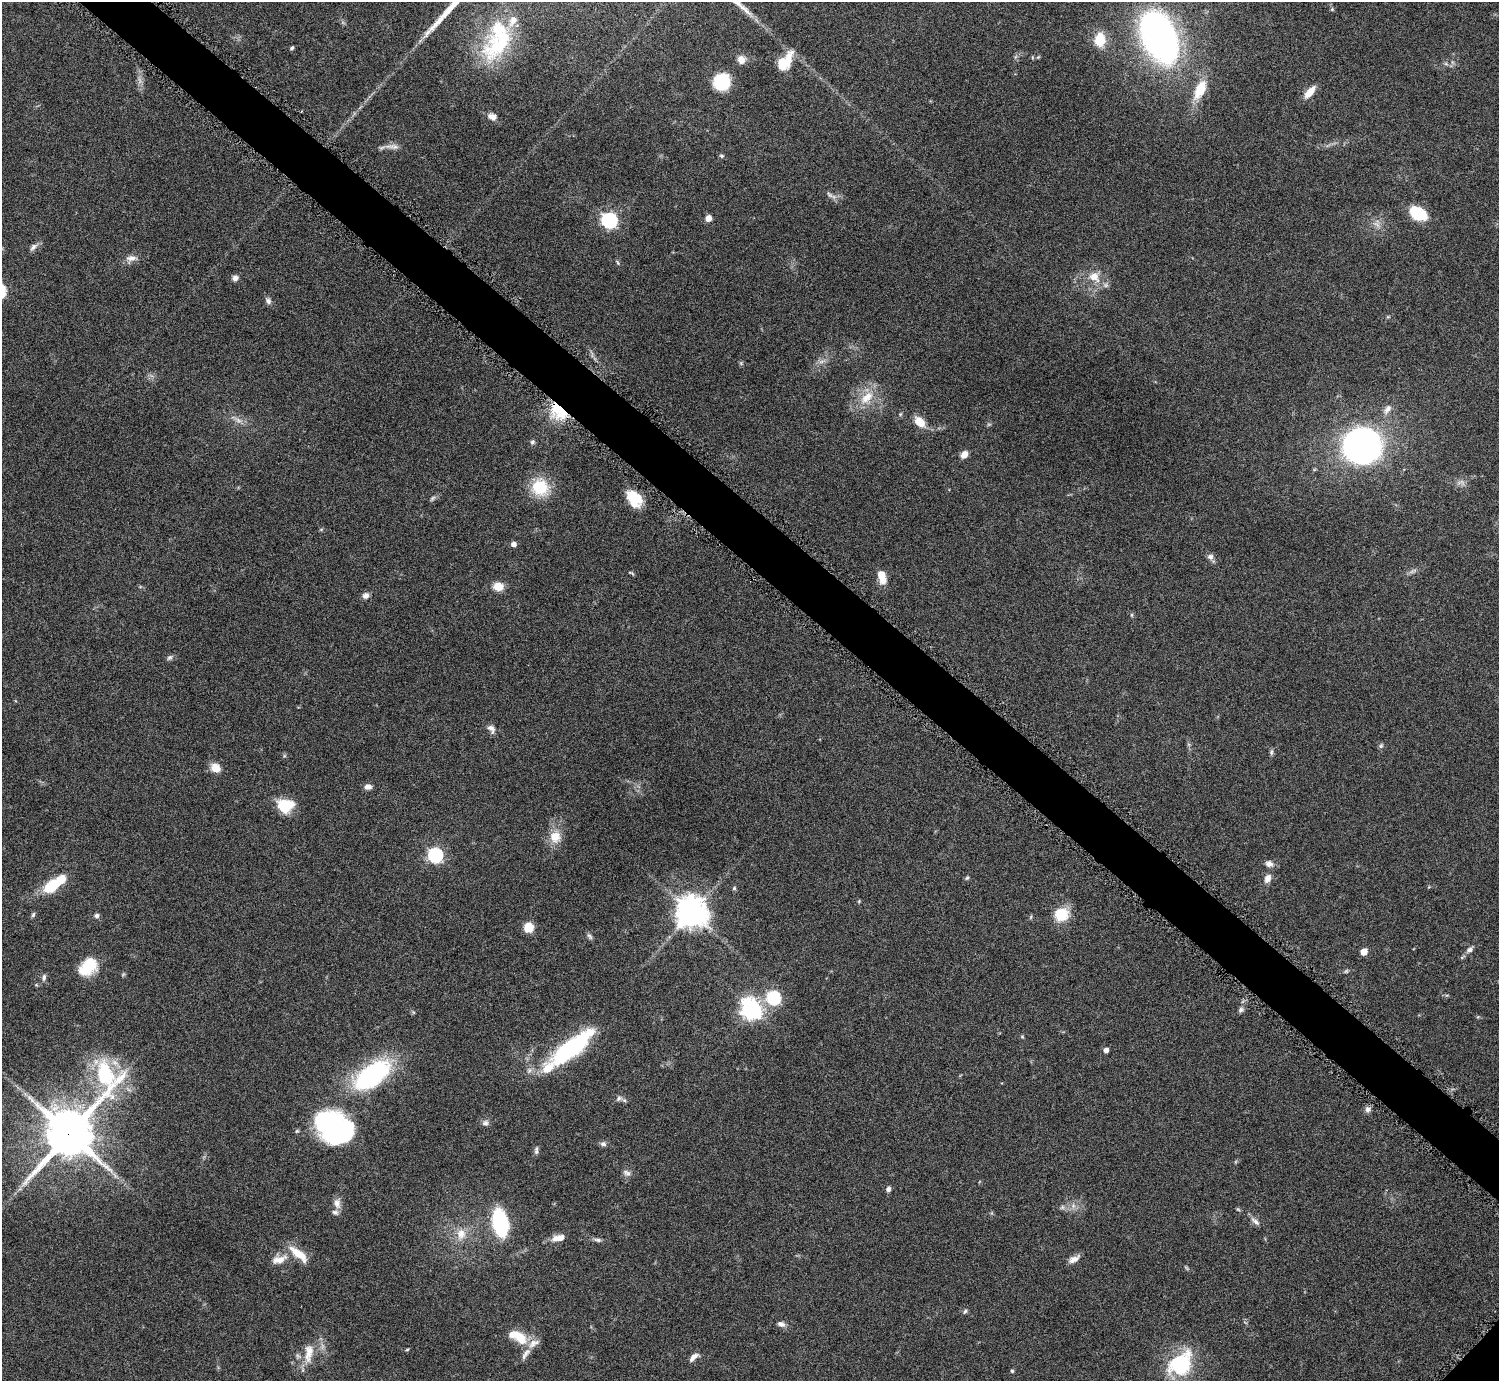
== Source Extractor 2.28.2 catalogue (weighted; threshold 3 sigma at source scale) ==
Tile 11 of 4 x 4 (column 3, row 3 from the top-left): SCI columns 3002-4498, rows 1553-2931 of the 6004 x 6005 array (HDU 1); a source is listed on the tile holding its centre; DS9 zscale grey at full resolution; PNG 1501 x 1383 px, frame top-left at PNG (2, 2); no overlay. Shown black and unused: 4% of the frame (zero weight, under 4 of 8 exposures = <1% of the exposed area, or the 3 px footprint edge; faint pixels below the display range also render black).
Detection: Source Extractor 2.28.2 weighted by HDU 2 'WHT'; one run over the whole footprint, this tile lists its part. Background 0.0788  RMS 0.0048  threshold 0.0195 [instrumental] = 3 sigma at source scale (4.09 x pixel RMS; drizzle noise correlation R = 1.36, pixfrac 0.8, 0.05/0.05 arcsec/px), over >= 5 px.
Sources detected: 114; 1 too faint to see at this stretch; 4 inside a brighter object's white glare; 1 long thin detection or spike segment (spike, bleed or trail) — not listed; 7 inside a brighter listed object's ellipse — not listed separately; the other 101 listed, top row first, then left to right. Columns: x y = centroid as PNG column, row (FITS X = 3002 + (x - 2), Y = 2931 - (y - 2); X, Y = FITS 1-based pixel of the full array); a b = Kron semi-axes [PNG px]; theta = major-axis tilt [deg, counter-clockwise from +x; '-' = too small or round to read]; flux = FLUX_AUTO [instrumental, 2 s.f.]
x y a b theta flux
1332 9 5 5 - 0.55
1159 37 38 23 -67 200
1100 39 15 12 81 8.6
501 42 61 31 46 38
292 48 5 4 - 0.77
741 60 10 9 - 3.1
784 63 21 10 53 13
722 82 12 12 - 26
1200 89 27 12 64 10
1310 92 17 7 50 4.8
492 116 10 8 -18 2.6
392 147 22 6 -2 2.7
721 156 7 5 -2 0.67
829 194 11 5 -45 1.2
1418 213 18 11 -26 15
708 218 7 6 - 2.6
609 220 7 7 - 98
33 247 12 6 46 1.7
131 258 15 8 3 2.7
618 263 7 3 -71 0.54
1094 277 17 13 -38 6.3
235 278 7 6 - 1.8
268 301 8 6 -48 1.5
741 363 6 5 - 0.64
867 397 23 12 44 8.8
1387 409 14 7 54 2.7
559 411 26 13 -48 14
238 420 10 5 -36 1.7
920 422 12 8 -42 7
532 442 7 6 - 0.88
1362 446 23 22 - 270
964 454 8 6 43 3.6
540 487 18 17 - 16
432 498 8 5 45 0.86
634 499 20 13 -51 9.6
513 544 5 5 - 2.1
1210 557 8 7 - 1.7
631 573 9 3 -30 0.56
882 577 13 7 -75 7.2
498 586 11 8 -8 6
366 596 9 7 34 1.8
1132 615 6 4 90 0.5
170 657 9 5 35 1
491 728 13 8 -51 2.1
1381 746 7 5 69 0.84
1271 752 8 4 82 0.87
215 768 12 10 -33 4.5
368 787 9 6 2 1.9
285 805 16 13 2 14
555 837 14 14 - 6.7
435 855 7 7 - 77
1269 864 10 8 -15 2.1
967 878 6 4 42 0.62
1268 878 12 8 63 2.7
52 886 18 9 35 19
734 888 5 4 - 0.6
691 912 10 10 - 630
33 915 7 5 72 0.8
1061 915 13 12 - 13
97 916 6 6 - 1.2
529 927 8 8 - 8.1
590 936 10 5 -45 0.99
1469 950 8 6 41 1.6
1364 951 5 5 - 5.4
88 967 22 15 44 14
44 977 10 6 69 1.2
773 998 6 6 - 59
751 1010 8 7 - 230
1241 1010 8 6 62 1.1
1022 1036 5 3 - 0.44
577 1045 42 17 51 34
1106 1050 5 4 - 2.1
372 1075 49 24 36 53
619 1098 9 6 40 1.4
1367 1109 8 7 - 1.7
485 1123 9 7 15 1.4
335 1128 33 27 -33 88
69 1133 28 15 56 1800
603 1144 8 6 -6 1.2
536 1150 11 5 85 1.1
627 1173 11 7 -18 1.6
888 1189 6 5 - 1.5
337 1203 15 9 -75 2.8
1062 1207 7 4 -72 0.78
1238 1209 6 4 -20 0.5
1255 1221 14 6 -37 2
500 1223 21 11 -80 46
461 1234 16 13 76 5.8
561 1238 10 8 17 2.8
597 1240 11 5 -9 1.3
298 1254 27 9 -39 7.7
1074 1259 15 7 28 2.7
279 1260 21 10 16 4.7
965 1311 7 5 46 0.82
781 1324 9 6 -19 1.7
521 1338 19 13 -49 8.4
407 1350 5 3 - 0.47
309 1353 29 12 83 7.3
694 1357 14 6 42 2.2
1180 1364 32 24 43 29
1012 1371 5 5 - 0.55
Overlapping masked pixels (flux is a lower limit): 2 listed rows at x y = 559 411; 69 1133
Isophote crosses this tile's border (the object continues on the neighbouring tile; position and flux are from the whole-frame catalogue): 1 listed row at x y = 1159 37